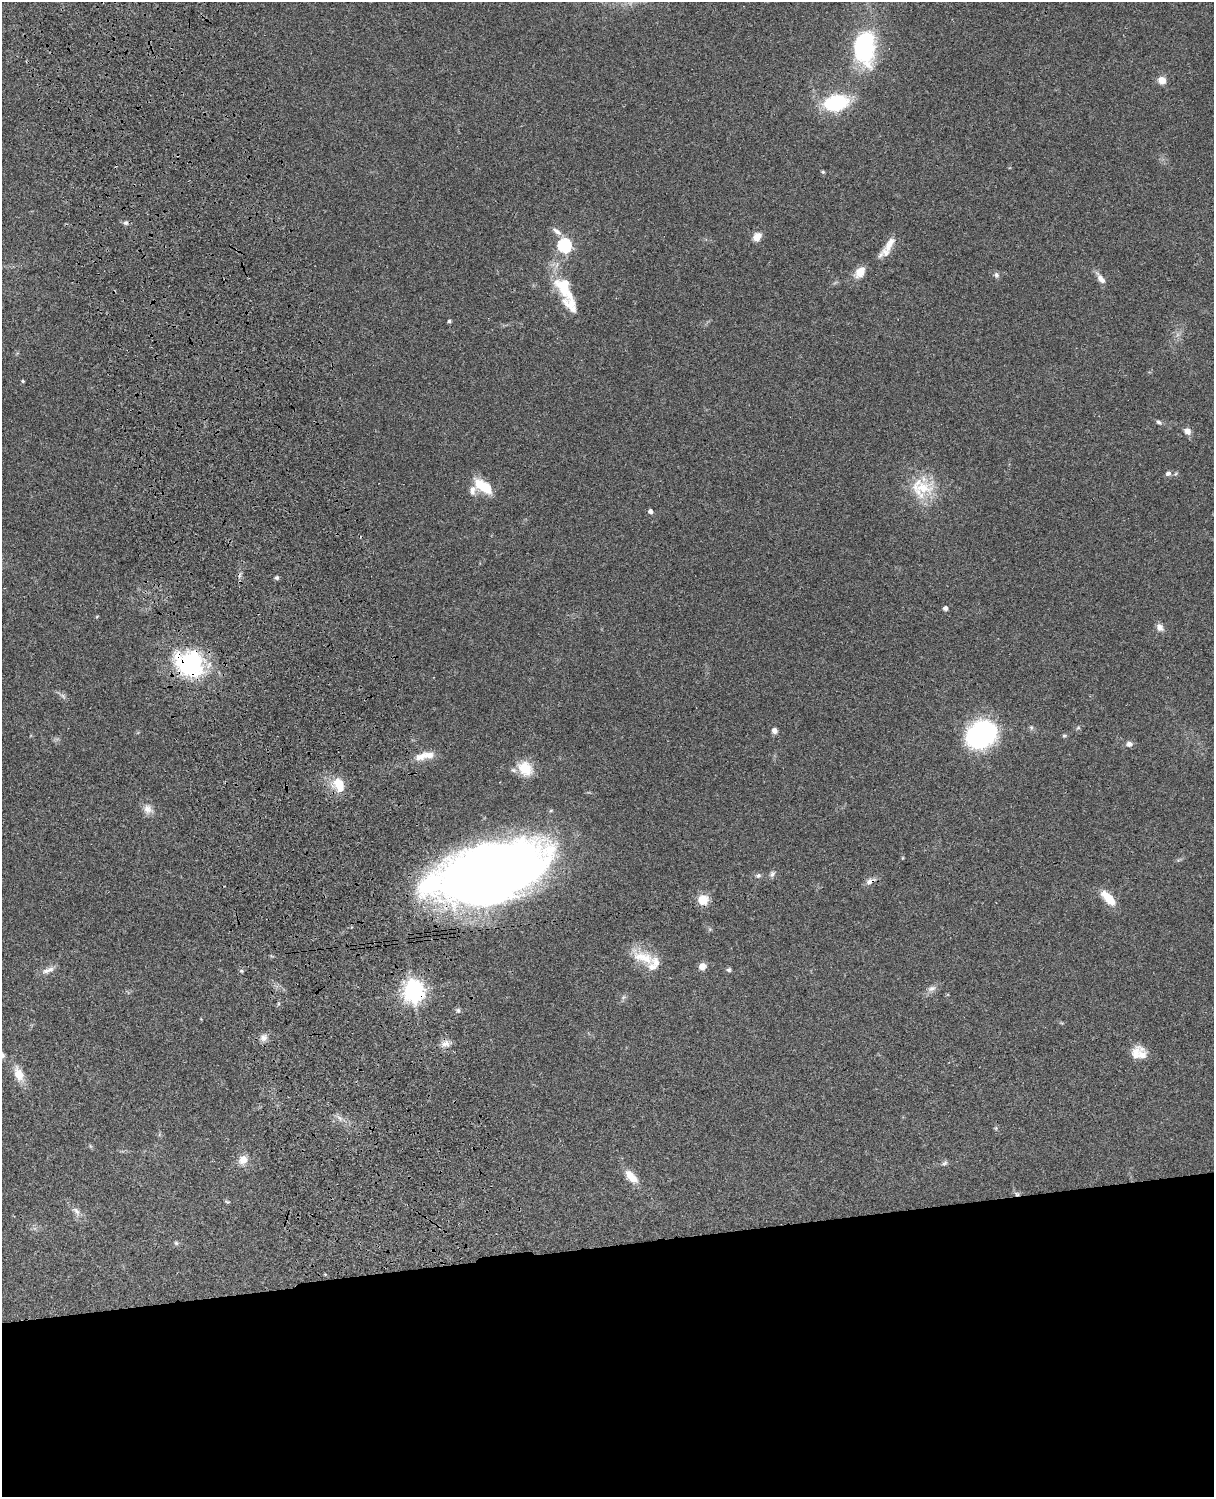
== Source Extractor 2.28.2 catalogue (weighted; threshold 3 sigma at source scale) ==
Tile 11 of 4 x 3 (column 3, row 3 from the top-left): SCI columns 2545-3756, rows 278-1772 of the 5088 x 4927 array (HDU 1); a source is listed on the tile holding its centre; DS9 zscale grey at full resolution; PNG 1216 x 1499 px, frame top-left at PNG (2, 2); no overlay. Shown black and unused: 17% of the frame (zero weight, under 3 of 4 exposures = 6% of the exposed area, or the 3 px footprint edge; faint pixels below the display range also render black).
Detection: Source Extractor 2.28.2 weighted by HDU 2 'WHT'; one run over the whole footprint, this tile lists its part. Background 0.096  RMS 0.0063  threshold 0.0284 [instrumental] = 3 sigma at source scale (4.5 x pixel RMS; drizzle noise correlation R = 1.50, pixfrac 1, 0.05/0.05 arcsec/px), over >= 5 px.
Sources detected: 73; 1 inside a brighter object's white glare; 1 cosmic-ray / hot-pixel residue — not listed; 9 inside a brighter listed object's ellipse — not listed separately; the other 62 listed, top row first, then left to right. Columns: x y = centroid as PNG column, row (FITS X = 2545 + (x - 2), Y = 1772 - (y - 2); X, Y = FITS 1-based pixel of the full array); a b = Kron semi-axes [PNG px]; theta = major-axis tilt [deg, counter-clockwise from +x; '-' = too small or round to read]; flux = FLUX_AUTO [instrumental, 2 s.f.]
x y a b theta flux
864 47 35 22 89 70
1162 80 8 7 - 5.6
835 103 16 11 10 62
823 172 4 4 - 0.99
126 223 7 5 -14 1.5
557 231 15 6 -35 3.2
757 237 11 9 53 5
889 244 27 9 59 8.6
564 245 6 6 - 97
860 272 15 10 56 7.2
996 275 8 6 -78 1.6
1101 279 16 7 -53 4.2
561 285 26 12 -34 13
570 304 29 14 -51 11
449 321 4 4 - 1.2
23 381 4 3 - 0.71
1159 422 7 5 -36 1.5
1187 431 9 7 -36 3.4
1168 473 7 6 - 1.9
483 486 24 11 -34 17
922 488 33 26 -4 26
650 511 5 4 - 2.6
277 578 6 5 - 1.2
945 608 5 4 - 2.4
1160 627 10 8 -64 3.3
189 664 33 28 -30 68
63 696 8 5 -46 1.6
1078 728 6 4 19 0.88
774 731 7 6 - 2.5
981 734 18 14 31 170
1064 736 6 4 0 0.82
1129 744 8 7 - 2.6
429 755 20 10 0 6.6
525 768 20 16 -48 13
339 784 18 12 -67 13
148 809 13 11 -60 4.8
492 871 83 44 11 660
772 874 8 6 69 1.7
758 875 6 6 - 1.4
870 881 13 6 25 3.2
1108 898 21 9 -47 12
703 900 12 11 - 9
643 957 37 13 -18 15
702 966 7 7 - 4.7
48 970 20 6 19 4
729 970 5 5 - 1.2
241 971 5 4 - 0.89
932 988 12 7 20 3
413 991 8 7 - 440
458 1010 7 5 -74 1.5
264 1038 9 9 - 3.3
446 1043 12 9 18 4.1
2 1055 10 7 -64 2.4
1136 1055 25 11 82 7
19 1074 19 10 -69 9.6
243 1160 11 10 - 5.8
945 1163 8 5 28 1.4
631 1177 20 9 -46 8.1
1017 1194 6 5 - 1.3
227 1202 7 3 -9 0.75
76 1211 14 6 -45 3.2
176 1243 6 6 - 1.1
Overlapping masked pixels (flux is a lower limit): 5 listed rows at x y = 189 664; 492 871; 870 881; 413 991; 1017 1194
Isophote crosses this tile's border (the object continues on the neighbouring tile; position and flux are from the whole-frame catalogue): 1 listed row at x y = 2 1055